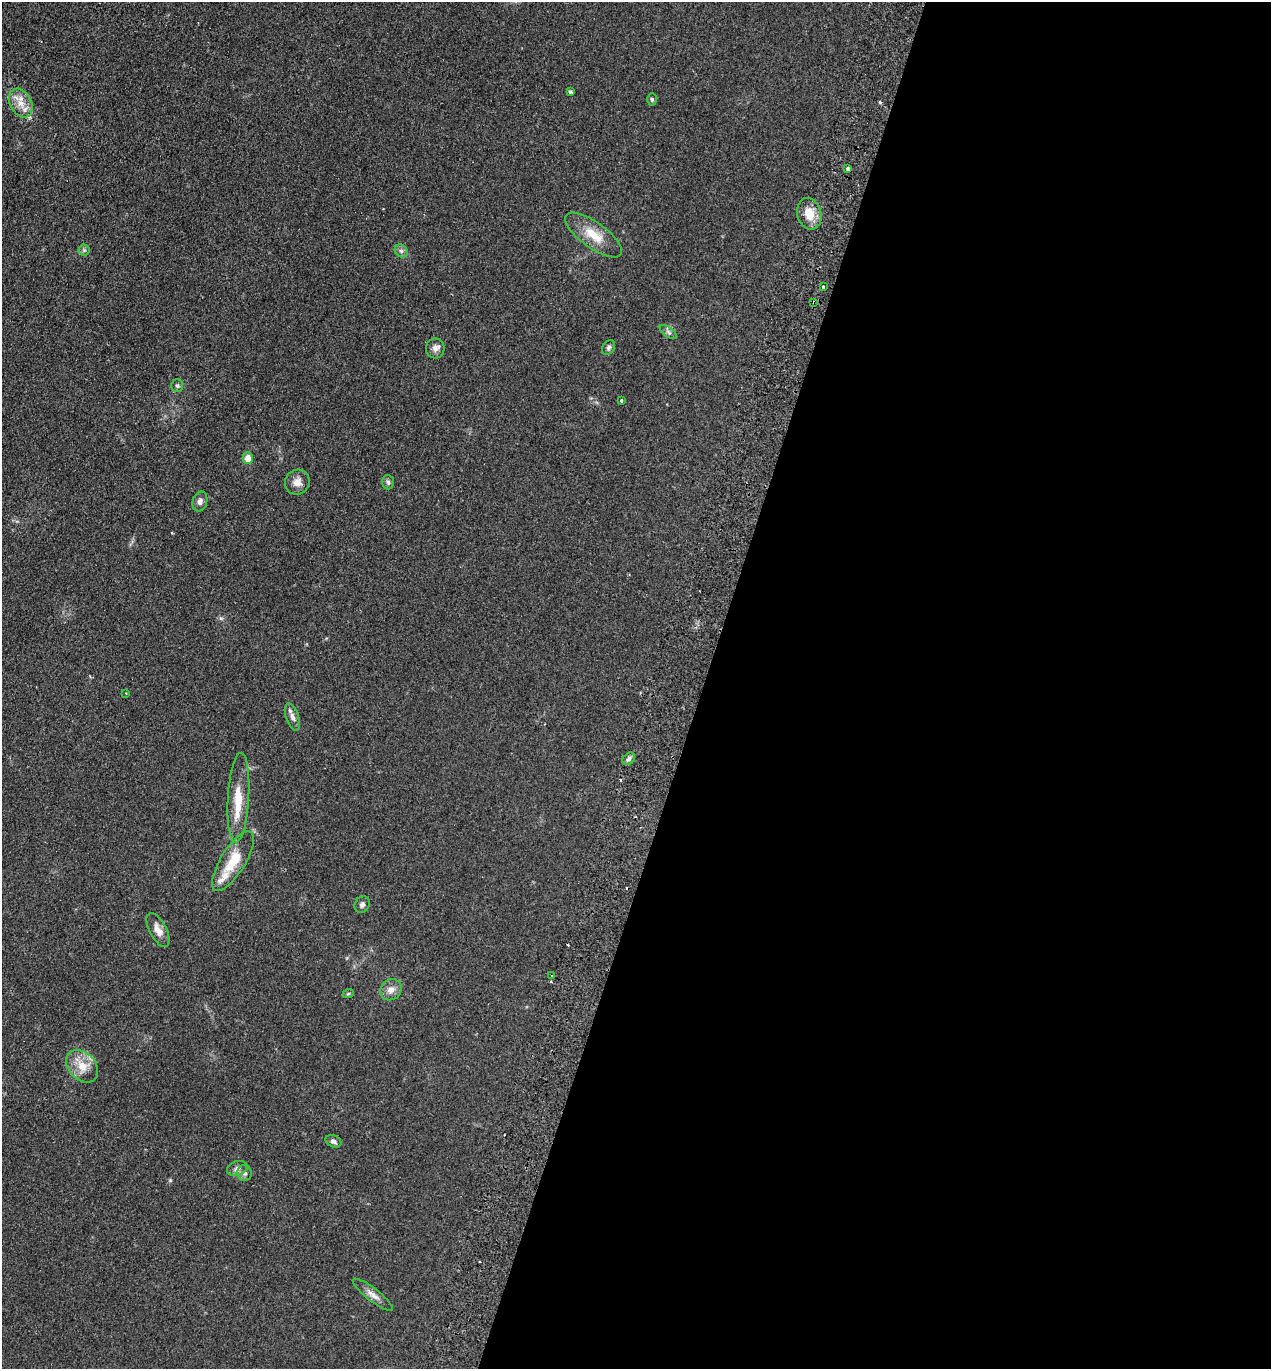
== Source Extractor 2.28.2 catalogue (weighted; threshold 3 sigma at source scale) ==
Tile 12 of 4 x 4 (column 4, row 3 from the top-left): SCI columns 4000-5268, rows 1390-2756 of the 5591 x 5514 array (HDU 1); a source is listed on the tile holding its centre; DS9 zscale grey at full resolution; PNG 1273 x 1371 px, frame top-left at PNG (2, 2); each listed source drawn as its Kron ellipse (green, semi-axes under 4 px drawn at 4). Shown black and unused: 45% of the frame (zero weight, under 2 of 3 exposures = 3% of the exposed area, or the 3 px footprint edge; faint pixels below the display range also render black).
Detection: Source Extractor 2.28.2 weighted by HDU 2 'WHT'; one run over the whole footprint, this tile lists its part. Background 0.098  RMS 0.01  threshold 0.0465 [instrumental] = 3 sigma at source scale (4.5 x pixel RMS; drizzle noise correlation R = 1.50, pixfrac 1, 0.05/0.05 arcsec/px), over >= 5 px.
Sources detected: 40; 3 cosmic-ray / hot-pixel residue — neither listed nor drawn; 3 inside a brighter listed object's ellipse — not listed separately; the other 34 listed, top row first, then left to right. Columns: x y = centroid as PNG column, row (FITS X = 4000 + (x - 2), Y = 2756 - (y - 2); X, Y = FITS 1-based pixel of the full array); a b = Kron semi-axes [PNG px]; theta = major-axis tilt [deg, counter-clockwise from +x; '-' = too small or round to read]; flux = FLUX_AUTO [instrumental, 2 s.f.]
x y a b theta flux
570 92 4 3 - 2
652 99 6 4 -89 1.7
21 103 15 10 -62 12
848 169 4 3 - 3.1
809 214 16 12 -75 16
594 235 34 12 -36 22
84 250 5 5 - 1.8
401 251 7 6 - 2.7
823 287 3 3 - 2.5
814 302 3 2 - 1.5
668 332 10 4 -36 2.5
435 348 10 9 - 4.8
609 348 8 6 59 2.3
177 386 6 6 - 2
621 400 3 3 - 2.2
248 458 6 5 - 11
297 482 13 12 - 7.5
388 482 7 6 - 2.2
200 501 10 7 74 4
126 693 3 3 - 0.68
292 717 14 6 -71 5
629 759 7 5 43 2.7
238 798 45 10 86 29
233 861 34 12 58 26
362 905 8 7 - 2.9
158 930 18 8 -62 8.8
552 976 3 3 - 1.4
391 990 11 10 - 7.1
348 994 6 3 20 1.2
82 1066 18 13 -47 16
333 1141 8 6 -23 3.1
237 1168 10 7 19 4.1
244 1173 8 7 - 3.2
373 1295 25 6 -38 6.6
Overlapping masked pixels (flux is a lower limit): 1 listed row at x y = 814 302